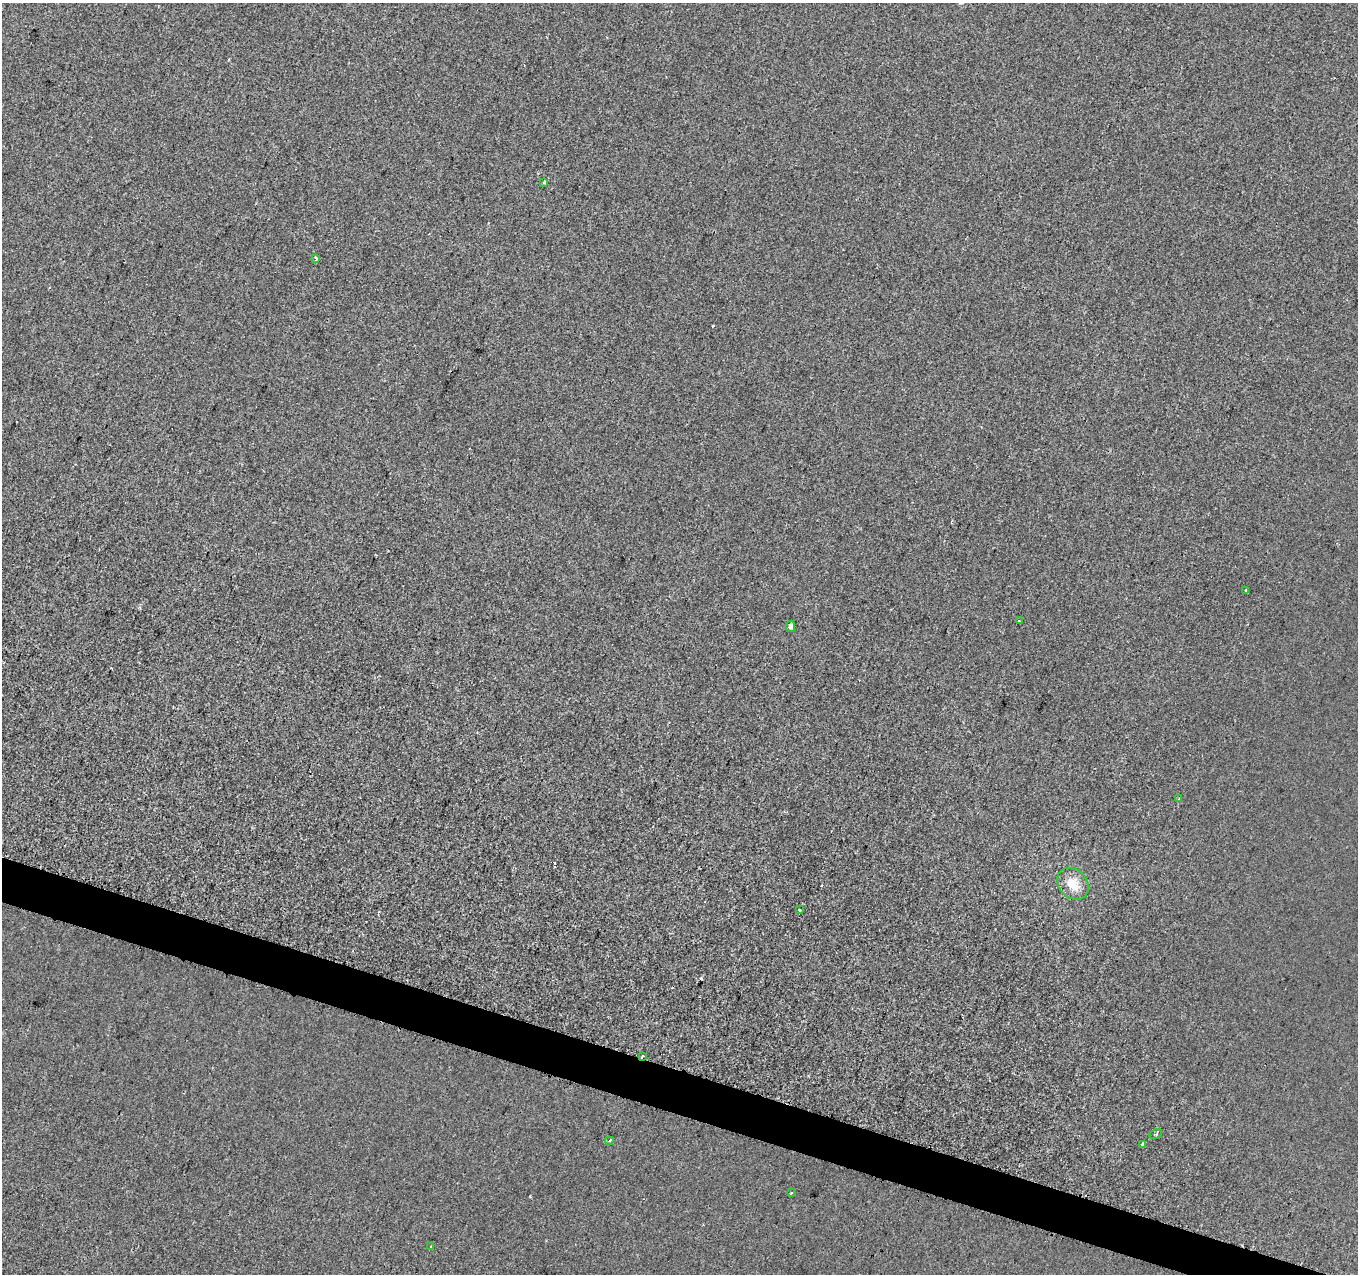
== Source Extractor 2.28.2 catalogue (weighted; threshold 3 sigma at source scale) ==
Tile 6 of 4 x 4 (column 2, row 2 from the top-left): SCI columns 1370-2725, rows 2827-4098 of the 5442 x 5593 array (HDU 1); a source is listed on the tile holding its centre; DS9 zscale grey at full resolution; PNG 1360 x 1276 px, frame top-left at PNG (2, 3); each listed source drawn as its Kron ellipse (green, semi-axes under 4 px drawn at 4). Shown black and unused: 3% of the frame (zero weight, under 2 of 3 exposures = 1% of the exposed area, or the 3 px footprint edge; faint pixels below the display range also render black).
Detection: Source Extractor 2.28.2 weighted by HDU 2 'WHT'; one run over the whole footprint, this tile lists its part. Background 8.55e-04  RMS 0.0049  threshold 0.0223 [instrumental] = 3 sigma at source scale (4.5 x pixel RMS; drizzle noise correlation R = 1.50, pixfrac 1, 0.0396/0.0396 arcsec/px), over >= 5 px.
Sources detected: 16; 2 cosmic-ray / hot-pixel residue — neither listed nor drawn; the other 14 listed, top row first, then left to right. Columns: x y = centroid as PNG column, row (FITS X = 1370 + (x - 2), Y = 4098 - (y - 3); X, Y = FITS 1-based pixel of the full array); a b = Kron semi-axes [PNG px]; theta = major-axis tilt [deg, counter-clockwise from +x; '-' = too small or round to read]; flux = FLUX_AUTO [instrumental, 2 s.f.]
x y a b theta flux
544 182 3 3 - 1.1
316 258 4 3 - 2.1
1246 590 3 3 - 0.75
1019 621 3 3 - 0.45
791 626 6 4 83 1.7
1179 798 3 2 - 0.48
1073 884 17 14 -46 7.2
800 910 3 3 - 1.5
642 1056 3 2 - 1.5
1156 1134 7 4 27 0.89
609 1141 4 3 - 0.53
1142 1144 3 3 - 3.4
791 1193 3 2 - 0.4
431 1247 4 3 - 1.3
Overlapping masked pixels (flux is a lower limit): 1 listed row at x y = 642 1056